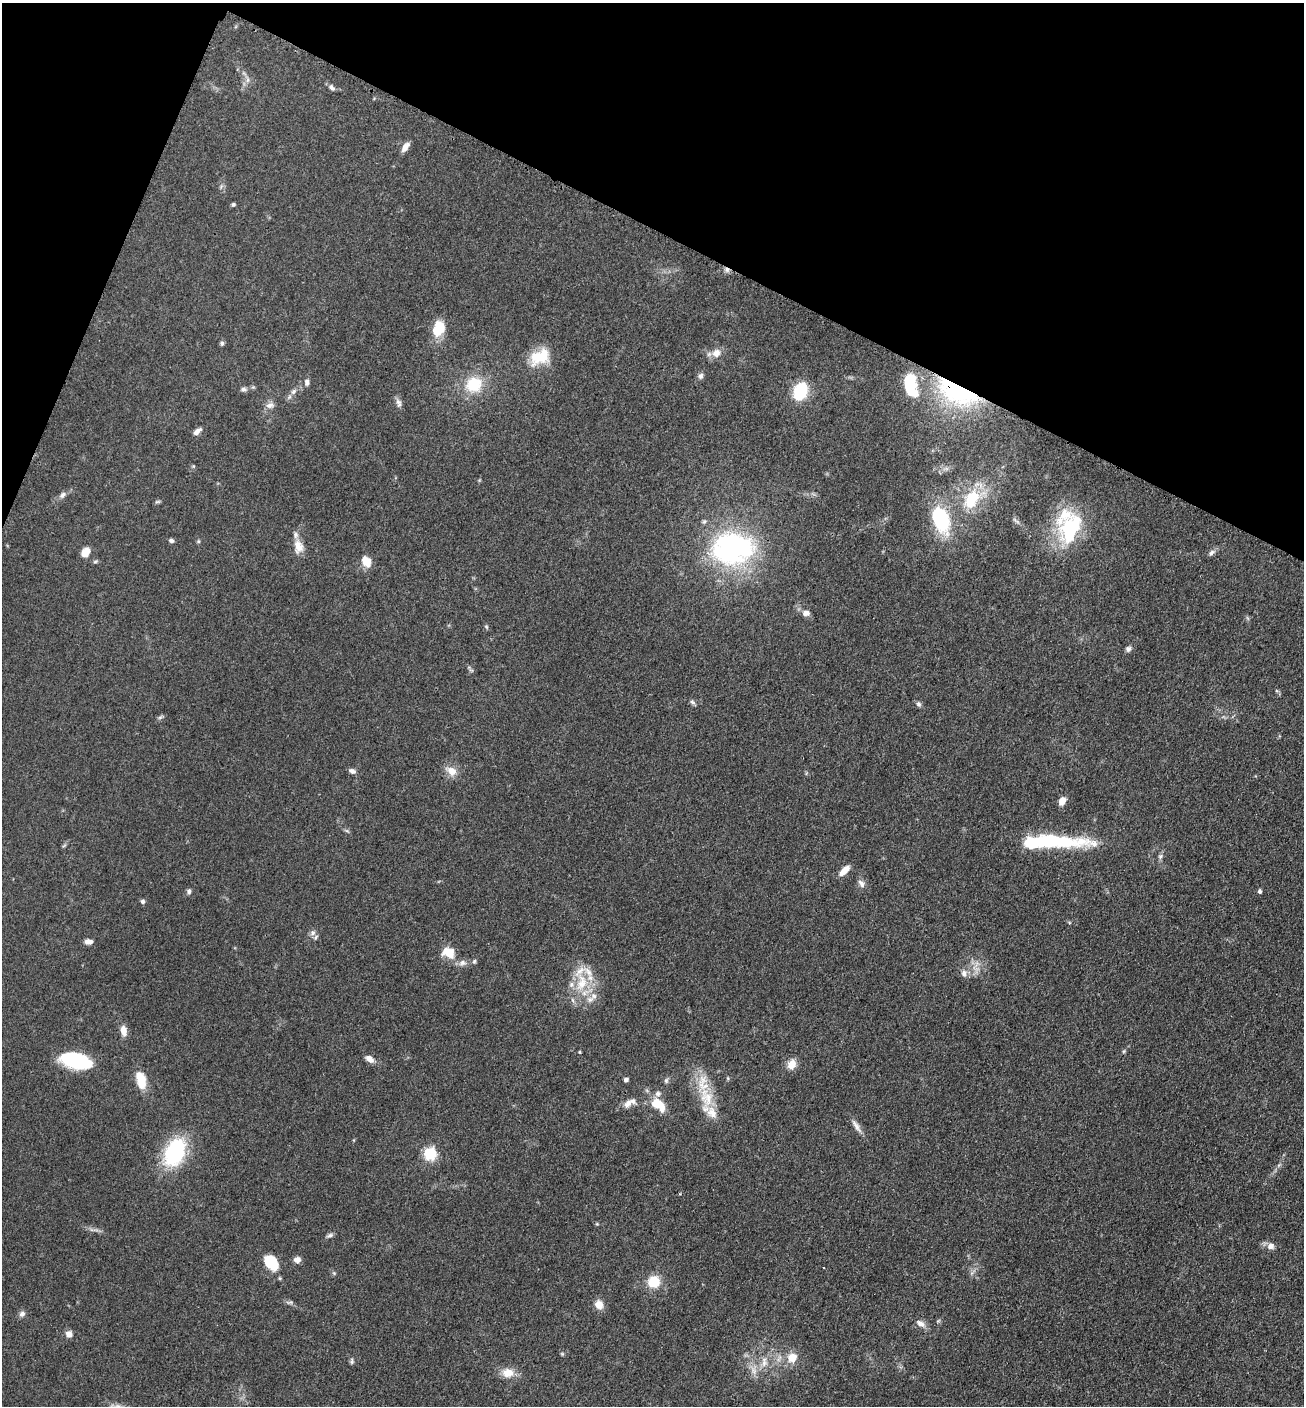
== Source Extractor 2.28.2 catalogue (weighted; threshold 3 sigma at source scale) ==
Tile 2 of 4 x 4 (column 2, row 1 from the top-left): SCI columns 1593-2894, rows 4229-5632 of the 5654 x 5645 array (HDU 1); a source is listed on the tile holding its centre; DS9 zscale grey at full resolution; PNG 1306 x 1408 px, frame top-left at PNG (2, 3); no overlay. Shown black and unused: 20% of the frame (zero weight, under 3 of 4 exposures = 2% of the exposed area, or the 3 px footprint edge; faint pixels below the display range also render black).
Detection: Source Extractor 2.28.2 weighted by HDU 2 'WHT'; one run over the whole footprint, this tile lists its part. Background 0.0669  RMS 0.0062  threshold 0.0278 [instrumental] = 3 sigma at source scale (4.5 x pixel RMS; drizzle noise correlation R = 1.50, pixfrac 1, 0.05/0.05 arcsec/px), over >= 5 px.
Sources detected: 99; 2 cosmic-ray / hot-pixel residue — not listed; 11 inside a brighter listed object's ellipse — not listed separately; the other 86 listed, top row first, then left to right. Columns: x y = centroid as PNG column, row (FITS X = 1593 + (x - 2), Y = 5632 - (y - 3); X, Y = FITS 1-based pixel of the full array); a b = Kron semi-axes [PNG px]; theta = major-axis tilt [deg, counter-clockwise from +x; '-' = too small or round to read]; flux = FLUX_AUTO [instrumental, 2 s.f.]
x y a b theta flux
247 80 7 4 71 1.5
332 88 9 5 -48 2
405 147 13 6 54 3.8
233 204 5 5 - 0.94
439 329 17 12 68 15
222 343 6 6 - 1.2
716 353 12 10 44 5.5
540 357 26 17 26 19
701 376 8 7 - 1.9
307 382 9 6 89 2
910 384 19 10 -82 40
474 385 15 14 - 22
243 389 9 5 7 1.6
293 391 9 6 50 2.1
800 391 16 11 69 28
957 392 53 24 -26 79
398 403 13 7 -74 2.4
270 405 12 7 14 2.8
197 431 12 6 38 2.6
62 495 10 7 47 2.3
971 499 26 17 62 25
157 501 8 4 9 0.88
941 519 22 13 -70 56
1070 528 43 26 66 46
171 541 6 5 - 1.6
198 541 5 4 - 0.8
298 547 18 12 -80 7
732 548 48 36 2 110
85 552 11 9 48 5.4
1212 553 9 6 35 1.9
366 561 14 10 -61 7.3
806 613 9 7 -2 3.2
486 627 6 4 -46 0.85
1128 649 7 7 - 1.8
692 702 7 5 -20 1.5
918 704 7 6 - 1.5
160 717 7 4 19 1.1
352 771 9 6 -20 2.3
452 771 12 10 -41 6.6
1062 801 9 6 62 4.7
1050 841 80 12 -2 60
1160 856 7 5 68 1.4
844 870 14 6 45 5.9
861 883 12 7 -55 2.7
189 891 7 6 - 1.4
1259 891 6 5 - 1.1
142 901 5 5 - 1.3
313 933 8 6 69 2
88 941 9 6 0 2.9
448 952 16 12 -30 11
474 961 6 5 - 1
462 963 11 8 11 3
964 973 9 8 - 2.8
581 983 27 16 76 20
123 1030 13 7 -81 4.9
1124 1051 6 4 71 0.75
580 1052 5 3 - 0.55
369 1059 9 6 -37 4.3
76 1061 24 11 -13 59
792 1064 12 9 69 6.2
141 1080 21 10 -75 11
626 1080 5 5 - 1.6
666 1080 7 6 - 1.3
706 1098 34 18 -77 22
628 1104 13 8 50 3.8
658 1105 19 11 -39 13
856 1126 22 6 -57 3.8
175 1152 23 15 65 63
430 1154 6 6 - 86
597 1224 5 4 - 0.66
330 1235 9 5 20 1.5
1271 1246 9 8 - 3.5
297 1260 7 6 - 3.5
271 1262 17 12 -53 16
334 1273 5 5 - 0.77
654 1282 14 14 - 12
599 1305 12 10 -57 5
22 1314 8 7 - 2.1
921 1324 13 8 -34 3.6
69 1334 7 6 - 3.9
562 1354 6 4 -45 0.72
792 1357 13 12 - 8
352 1361 9 5 -86 1.2
764 1362 16 7 89 4.8
754 1371 9 7 -89 3.4
508 1373 14 10 2 8.3
Overlapping masked pixels (flux is a lower limit): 1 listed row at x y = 957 392